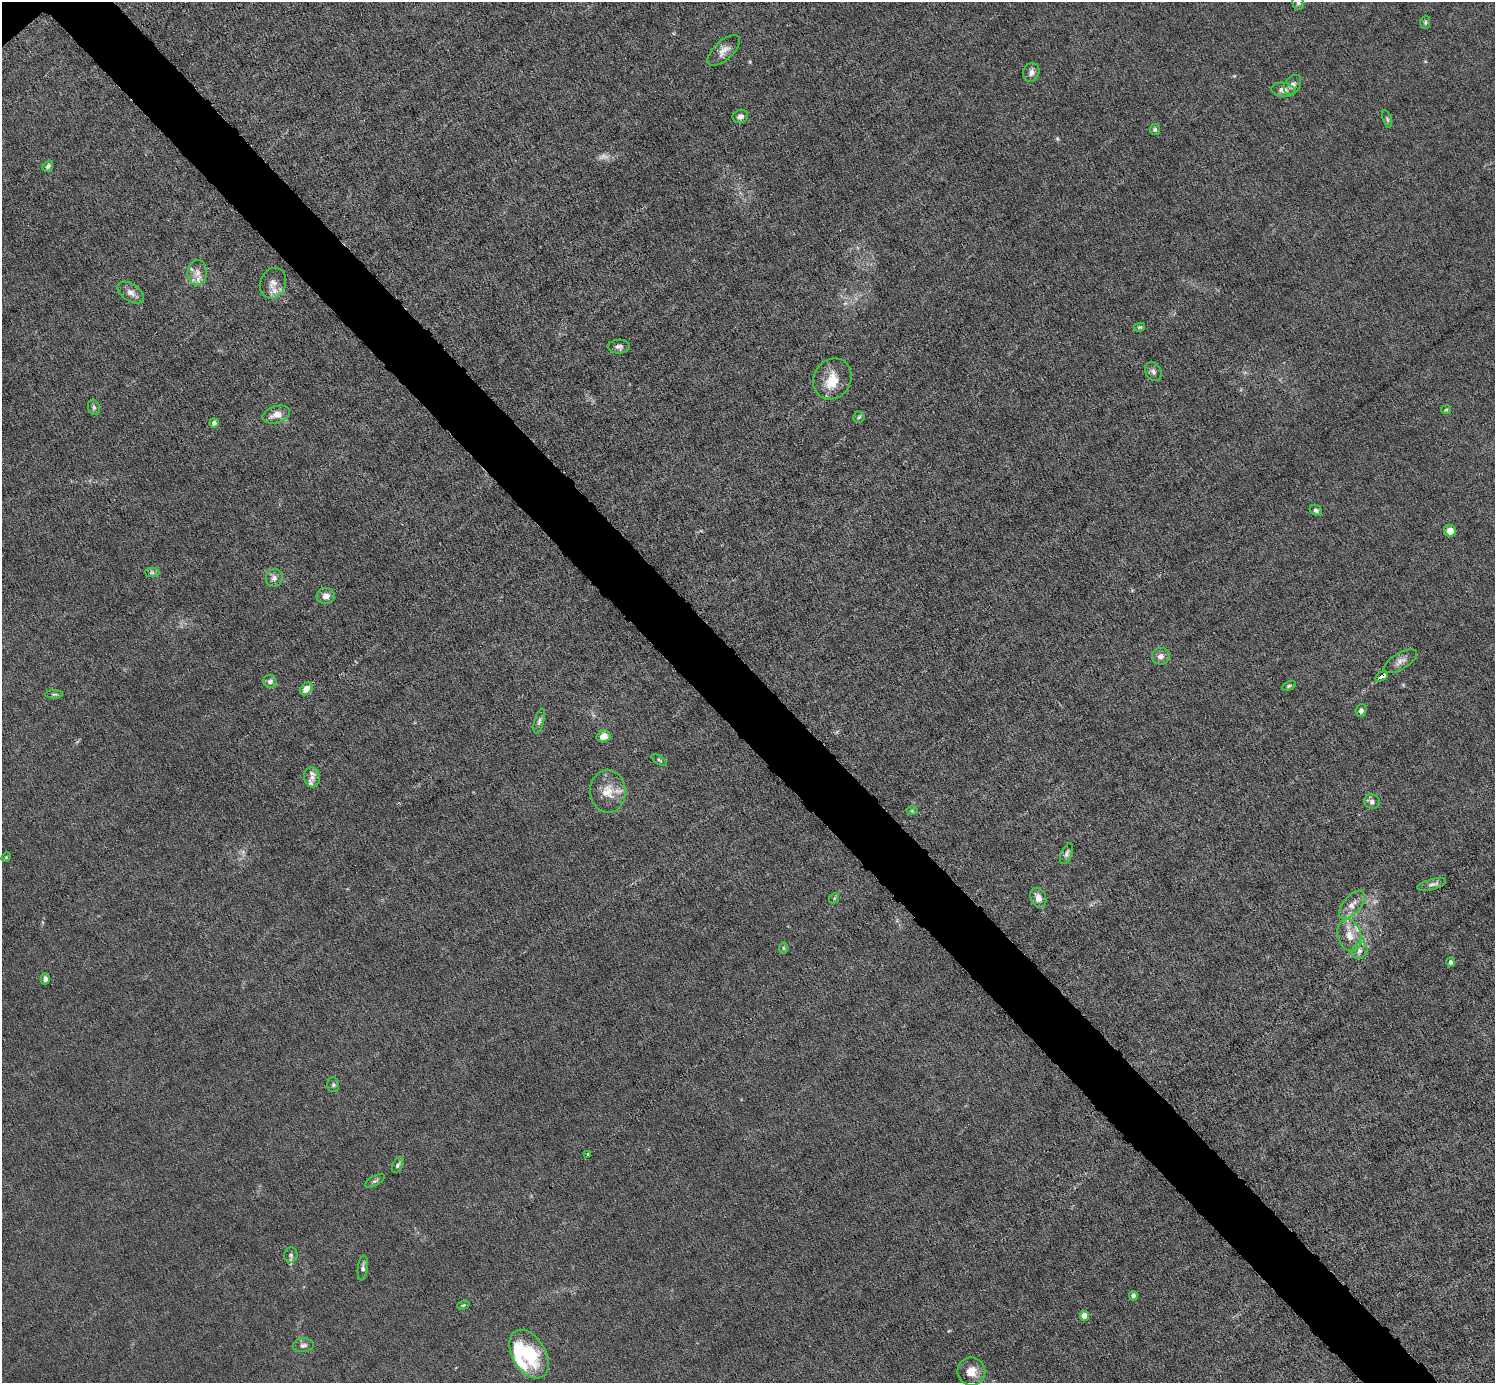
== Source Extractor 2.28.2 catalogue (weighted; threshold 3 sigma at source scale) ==
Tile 6 of 4 x 4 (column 2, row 2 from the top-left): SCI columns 1495-2987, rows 3057-4437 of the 5974 x 5972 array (HDU 1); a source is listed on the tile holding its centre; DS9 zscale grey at full resolution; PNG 1497 x 1385 px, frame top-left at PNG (2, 2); each listed source drawn as its Kron ellipse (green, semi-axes under 4 px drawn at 4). Shown black and unused: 5% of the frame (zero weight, under 6 of 12 exposures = <1% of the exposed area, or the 3 px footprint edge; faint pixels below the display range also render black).
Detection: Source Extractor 2.28.2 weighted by HDU 2 'WHT'; one run over the whole footprint, this tile lists its part. Background 0.0141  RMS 0.0031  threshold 0.0125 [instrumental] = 3 sigma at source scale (4.09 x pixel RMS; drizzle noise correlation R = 1.36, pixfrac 0.8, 0.05/0.05 arcsec/px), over >= 5 px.
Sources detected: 79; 4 too faint to see at this stretch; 1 inside a brighter object's white glare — neither listed nor drawn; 9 inside a brighter listed object's ellipse — not listed separately; the other 65 listed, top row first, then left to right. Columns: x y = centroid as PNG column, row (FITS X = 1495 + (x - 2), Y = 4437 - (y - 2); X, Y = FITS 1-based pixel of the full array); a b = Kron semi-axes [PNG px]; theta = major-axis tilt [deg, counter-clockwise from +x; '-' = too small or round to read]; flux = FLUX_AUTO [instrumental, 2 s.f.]
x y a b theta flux
1298 3 7 5 -81 0.8
1425 22 6 5 - 0.49
724 50 20 9 43 2.4
1031 72 10 8 67 1.4
1292 85 11 7 56 1.3
1283 90 11 7 -7 1.7
740 116 8 6 20 1.2
1387 119 9 4 -72 0.51
1155 130 5 5 - 0.51
48 166 6 4 52 0.73
197 273 12 9 86 2.1
273 283 16 12 69 2.6
131 293 15 8 -33 1.9
1140 327 5 4 - 0.38
619 347 11 7 2 1.1
1153 372 10 7 -59 1
832 379 21 18 59 6
94 407 8 5 -70 0.71
1446 410 5 4 - 0.34
276 415 14 8 17 3
859 417 6 5 - 0.5
214 423 4 4 - 1.4
1316 510 6 5 - 0.83
1450 531 6 6 - 2.9
152 572 7 4 -1 0.6
274 578 9 8 - 1.3
326 596 9 8 - 1.7
1161 656 9 8 - 1.5
1400 661 19 8 30 1.8
1381 676 6 3 31 5.4
270 681 6 6 - 1.2
1289 686 7 4 25 0.46
306 689 7 5 45 2.1
54 694 9 3 1 0.48
1361 711 6 5 - 0.93
539 721 13 4 75 0.86
603 736 7 6 - 2.7
659 760 9 3 -33 0.48
312 777 10 8 -84 1.3
608 791 21 18 -86 5.3
1372 801 8 7 - 0.98
912 811 6 4 0 0.37
1067 854 11 5 69 0.88
6 857 5 4 - 0.31
1432 884 15 5 14 1.1
834 898 5 4 - 0.4
1038 898 10 7 -68 2.2
1352 905 17 8 48 2.6
1349 935 16 11 -75 3.8
783 948 6 4 -90 0.42
1360 951 9 7 54 1.3
1451 962 5 4 - 1
45 979 5 4 - 1.1
333 1085 7 6 - 0.62
588 1154 3 3 - 0.4
398 1165 9 5 62 0.67
375 1181 11 5 29 0.64
291 1255 7 7 - 0.82
363 1268 12 5 82 0.97
1133 1296 5 4 - 1.2
463 1305 6 4 20 0.33
1084 1316 5 4 - 5.2
303 1345 10 6 6 0.94
529 1354 26 16 -59 16
971 1371 14 14 - 3.8
Overlapping masked pixels (flux is a lower limit): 1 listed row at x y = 1381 676
Isophote crosses this tile's border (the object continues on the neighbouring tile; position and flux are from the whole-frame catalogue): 1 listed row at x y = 1298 3